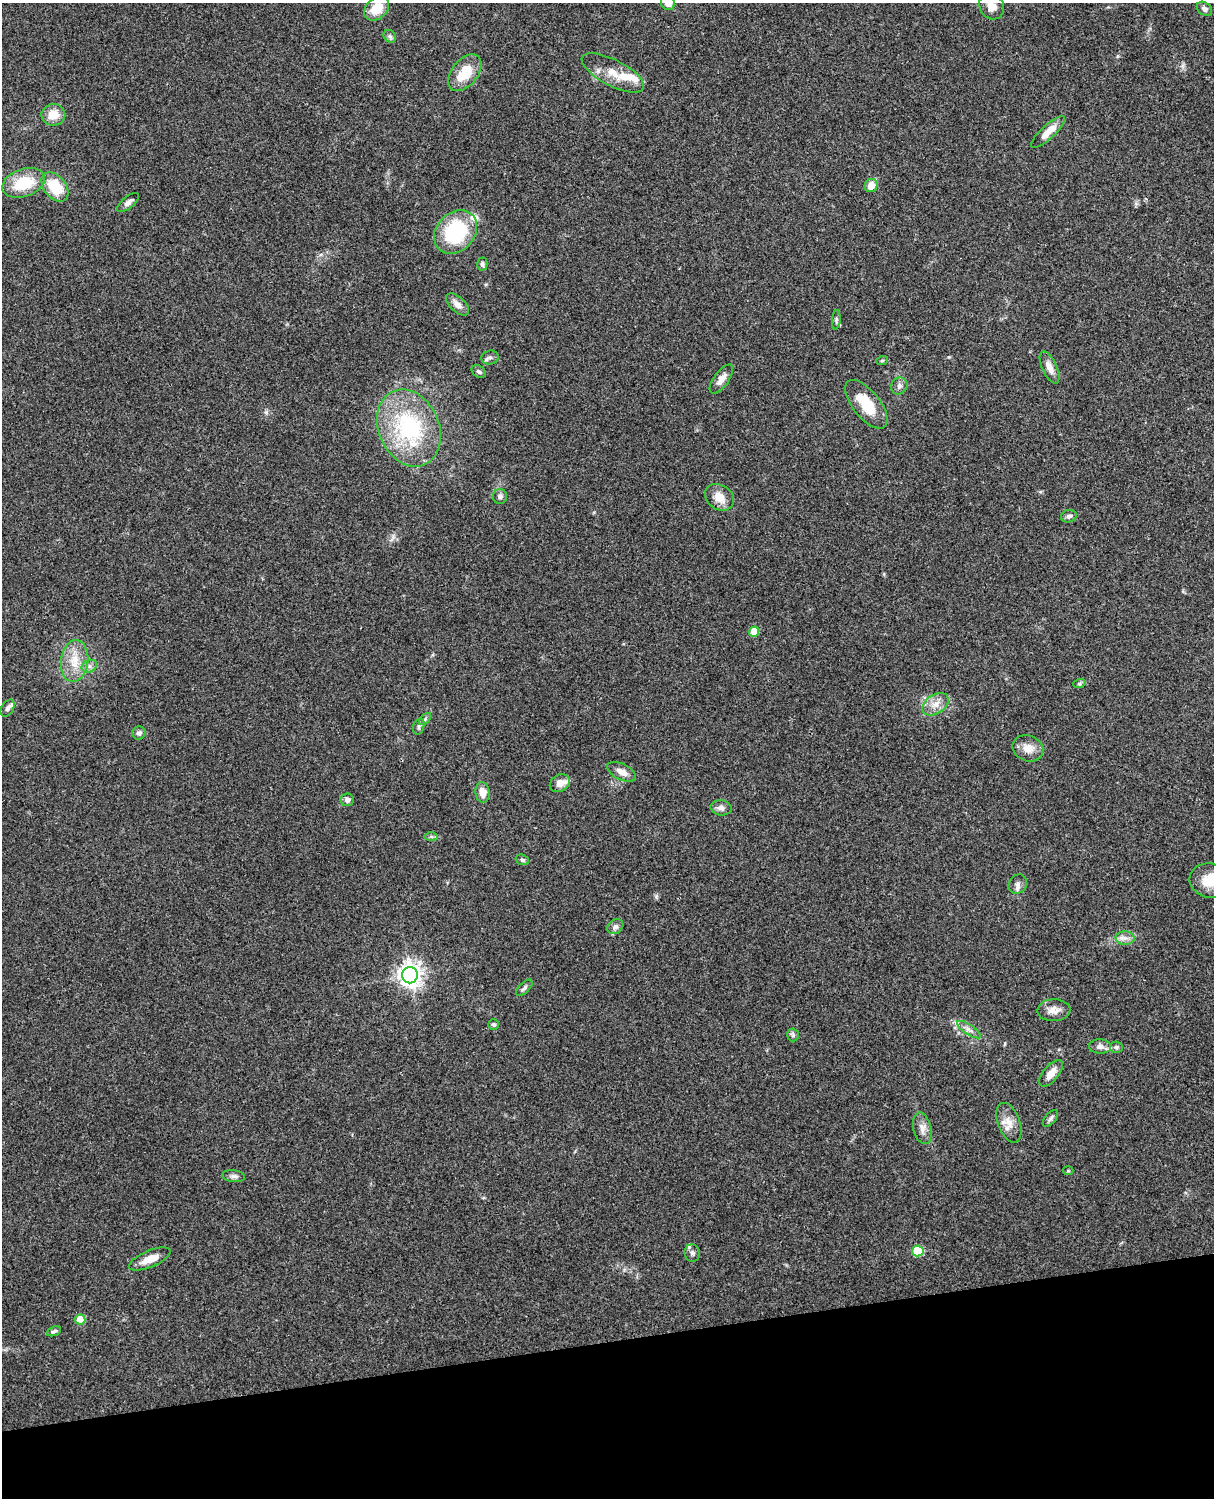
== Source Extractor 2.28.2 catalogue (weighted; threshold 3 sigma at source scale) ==
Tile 10 of 4 x 3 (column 2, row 3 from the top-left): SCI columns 1331-2542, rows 164-1659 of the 5088 x 4927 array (HDU 1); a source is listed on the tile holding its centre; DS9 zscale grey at full resolution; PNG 1216 x 1500 px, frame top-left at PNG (2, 3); each listed source drawn as its Kron ellipse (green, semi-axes under 4 px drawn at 4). Shown black and unused: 10% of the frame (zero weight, under 3 of 4 exposures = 6% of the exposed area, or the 3 px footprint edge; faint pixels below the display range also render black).
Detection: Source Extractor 2.28.2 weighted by HDU 2 'WHT'; one run over the whole footprint, this tile lists its part. Background 0.208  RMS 0.0082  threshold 0.037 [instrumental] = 3 sigma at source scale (4.5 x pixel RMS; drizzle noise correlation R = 1.50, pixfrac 1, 0.05/0.05 arcsec/px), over >= 5 px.
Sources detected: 73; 5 inside a brighter listed object's ellipse — not listed separately; the other 68 listed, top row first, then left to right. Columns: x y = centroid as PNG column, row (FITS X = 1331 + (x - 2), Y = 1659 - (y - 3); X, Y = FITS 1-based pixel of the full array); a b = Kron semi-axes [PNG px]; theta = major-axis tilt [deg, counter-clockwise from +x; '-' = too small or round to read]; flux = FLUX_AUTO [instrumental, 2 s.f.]
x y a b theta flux
668 3 7 6 - 5.4
992 6 14 12 -57 9.7
377 8 14 10 44 16
1204 9 8 6 -38 3.1
390 36 7 5 -44 1.8
465 73 21 13 51 21
613 73 34 13 -27 16
53 115 12 11 - 11
1048 132 22 7 42 11
24 183 22 14 19 29
871 185 7 6 - 10
55 187 17 11 -51 28
128 203 13 6 38 3.3
456 232 24 19 47 61
482 264 6 5 - 2
457 304 14 7 -43 5.5
836 320 10 4 85 1.6
490 358 9 7 15 2.6
882 361 6 3 19 0.88
1050 367 17 7 -65 6.4
479 372 8 5 -33 2
721 379 17 7 54 5.8
899 386 9 7 58 2.9
866 404 29 13 -51 23
409 428 40 30 -67 85
500 496 7 7 - 2.8
719 497 15 12 -36 9.9
1069 516 8 6 16 2.3
754 632 5 5 - 17
75 661 21 13 84 16
89 666 8 6 23 2.8
1079 684 6 4 19 1.2
935 704 14 9 35 7.7
8 708 9 6 58 2.4
425 719 7 4 46 1.7
419 726 8 5 73 1.9
139 733 7 6 - 2.3
1028 748 16 12 -21 9.2
622 772 16 8 -26 6.6
560 783 11 8 32 7.3
482 792 10 7 -81 7.9
347 800 7 6 - 3.4
721 808 10 7 -7 3.5
431 837 7 4 0 1.6
522 860 7 5 -21 1.4
1211 881 21 17 -14 19
1018 884 10 9 - 3.6
615 927 8 6 38 2.8
1125 938 9 6 -1 3.8
410 975 8 8 - 630
524 988 10 5 45 2.2
1054 1010 16 11 3 7.1
494 1025 5 5 - 1.4
969 1030 14 5 -33 3.6
793 1035 6 6 - 1.6
1100 1047 11 7 -3 3.7
1116 1047 6 5 - 2
1051 1073 16 7 50 7.7
1050 1118 10 5 49 2.1
1009 1123 21 11 -70 9.4
922 1128 16 9 -76 5.8
1068 1171 5 3 - 0.8
234 1176 11 6 -5 2.8
918 1251 6 5 - 36
692 1253 9 7 -75 3.2
150 1259 22 8 23 11
80 1319 5 5 - 18
54 1331 7 4 22 1.8
Isophote crosses this tile's border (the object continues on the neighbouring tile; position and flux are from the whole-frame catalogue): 4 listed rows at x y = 668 3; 992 6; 377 8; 1211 881